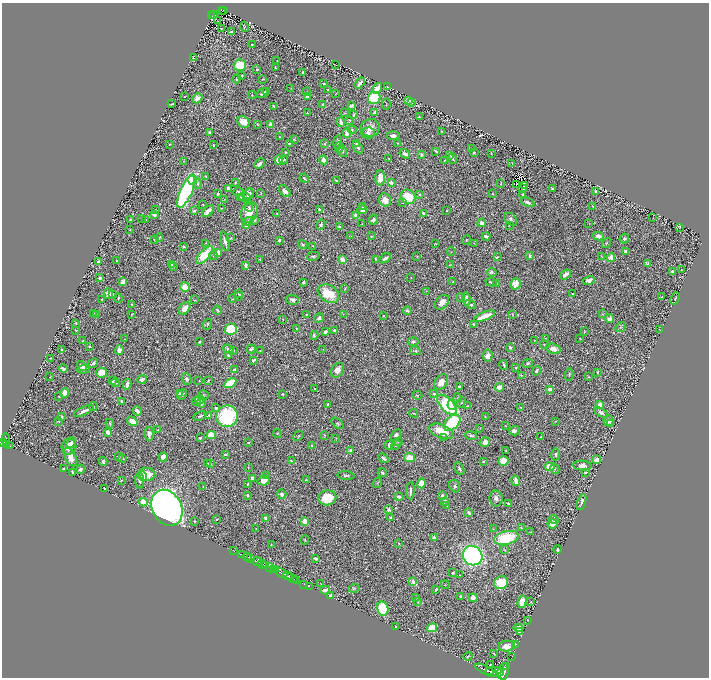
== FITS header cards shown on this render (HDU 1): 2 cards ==
NAXIS1  =                 1414
NAXIS2  =                 1351

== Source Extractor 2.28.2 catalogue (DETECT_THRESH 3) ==
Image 1414 x 1351 px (HDU 1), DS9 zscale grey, zoomed out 1/2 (1 PNG px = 2 x 2 image px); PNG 711 x 680 px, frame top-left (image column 2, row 1350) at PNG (2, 3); each listed source drawn as its Kron ellipse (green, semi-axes under 4 px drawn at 4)
Background 0.879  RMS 0.016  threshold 0.0484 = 3 sigma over >= 5 px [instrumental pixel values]
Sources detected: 721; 69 cannot appear on this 1/2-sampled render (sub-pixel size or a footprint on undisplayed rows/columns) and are neither listed nor drawn; of the other 652, the 500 brightest by FLUX_AUTO listed and drawn (152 fainter detections omitted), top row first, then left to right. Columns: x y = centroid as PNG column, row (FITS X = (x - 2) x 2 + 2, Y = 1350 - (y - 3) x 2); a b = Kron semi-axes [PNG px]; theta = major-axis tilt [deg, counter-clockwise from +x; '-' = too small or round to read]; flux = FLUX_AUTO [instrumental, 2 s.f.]
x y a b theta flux
222 10 3 3 - 71
224 10 2 1 - 34
214 14 4 2 - 180
212 16 2 1 - 32
218 21 2 1 - 2.7
244 27 5 3 - 4.5
221 29 2 2 - 1.6
231 32 3 3 - 8.9
252 44 4 2 - 3
193 58 3 2 - 3
277 61 2 1 - 2
335 64 4 1 - 1.7
240 65 6 6 - 85
275 67 2 2 - 2.5
257 70 3 3 - 5.2
303 72 2 2 - 22
242 76 3 2 - 1.9
237 79 5 2 - 3.8
262 79 4 2 - 2.5
324 83 2 2 - 4
360 83 6 2 52 18
387 87 3 2 - 3.5
377 88 6 3 59 32
291 89 3 3 - 2
328 90 2 2 - 2.5
266 91 3 2 - 2
307 92 3 3 - 3.5
262 93 6 2 31 8.6
336 94 2 1 - 1.8
252 95 4 3 - 3.2
184 97 2 1 - 1.5
307 97 2 2 - 20
197 98 5 4 - 19
374 98 6 6 - 240
408 101 4 3 - 13
412 103 3 2 - 4.4
172 104 3 2 - 4
323 104 3 2 - 3.9
386 104 6 2 81 1.6
273 106 4 3 - 3.6
351 106 4 3 - 8
374 112 3 3 - 9.3
307 113 4 3 - 2.8
345 113 3 2 - 1.9
354 115 3 2 - 3.6
419 117 3 2 - 2.4
350 121 4 3 - 2.9
243 122 6 5 - 50
341 122 4 3 - 9.8
257 124 3 2 - 2
271 125 3 3 - 31
370 128 10 9 - 30
352 130 4 3 - 3.4
441 131 2 2 - 2.1
209 133 4 3 - 8.3
347 133 5 4 - 21
368 133 7 5 1 11
280 136 3 2 - 1.6
393 136 6 4 -3 12
294 139 4 3 - 3.1
338 142 7 4 84 9.3
289 143 3 2 - 3
398 143 2 2 - 1.6
325 144 4 3 - 4
357 144 4 3 - 8.7
169 145 3 2 - 2
213 145 2 2 - 4.3
339 147 5 3 - 5.6
358 147 7 3 -55 9
472 149 2 2 - 6.1
342 151 6 3 -64 8.7
436 151 4 2 - 3.8
474 152 2 2 - 2.2
285 153 3 2 - 4.6
491 153 2 2 - 2.3
405 154 6 3 -31 17
421 155 4 4 - 6.2
450 155 4 2 - 2.5
389 158 2 2 - 2.3
453 158 5 4 - 5.6
278 160 5 4 - 29
284 160 4 3 - 4
324 160 4 3 - 21
184 161 3 2 - 1.5
444 161 3 1 - 2.1
512 163 3 2 - 2.7
259 164 6 3 44 14
206 176 2 2 - 2.5
304 178 5 3 - 3.9
380 178 7 4 89 35
192 180 5 5 - 85
336 181 4 3 - 5.2
235 183 2 2 - 3.3
391 183 3 3 - 14
501 183 4 2 - 2.2
198 184 5 4 - 6.9
516 185 2 1 - 2.6
525 186 2 2 - 4.1
228 188 4 3 - 8.3
523 188 4 2 - 5.1
552 189 3 2 - 2.5
285 191 7 4 -44 17
596 191 2 2 - 12
186 192 17 6 66 430
238 192 5 4 - 6.9
261 193 3 2 - 1.9
218 194 4 4 - 5.5
249 194 6 4 69 20
420 194 3 3 - 4.3
493 194 3 2 - 2.1
523 195 4 3 - 2.9
240 197 3 2 - 3.6
245 197 6 3 -14 7
408 197 8 6 -41 89
224 200 4 2 - 1.6
385 200 6 6 - 30
248 201 3 3 - 1.9
528 202 7 3 -24 12
403 203 4 3 - 2.9
203 204 2 2 - 1.7
363 206 3 2 - 2.1
592 206 3 3 - 2.6
249 207 4 3 - 5
221 208 3 2 - 2.1
319 209 3 3 - 3.9
156 210 2 2 - 2
362 210 5 4 - 9.4
194 211 3 3 - 3
208 211 7 4 47 22
447 211 2 1 - 2.2
249 213 10 8 65 49
423 213 3 3 - 8.1
277 214 3 2 - 3.4
154 215 4 3 - 10
356 215 3 3 - 23
141 218 3 2 - 1.5
653 218 3 1 - 1.6
145 219 3 2 - 1.8
511 219 7 5 -43 8.9
131 220 3 3 - 5.7
255 220 3 3 - 3.8
373 220 5 4 - 9.2
248 221 4 3 - 8.1
482 223 4 4 - 12
321 224 5 3 - 7.8
362 224 3 2 - 1.6
589 224 4 2 - 1.9
510 225 3 2 - 3
247 226 3 3 - 19
339 226 2 2 - 20
680 227 4 2 - 1.8
130 230 2 2 - 1.8
351 236 3 3 - 1.9
372 236 3 2 - 2.3
486 236 4 3 - 10
598 236 5 3 - 15
159 238 4 3 - 4.5
231 238 3 2 - 2.6
624 239 5 4 - 7.8
155 240 3 3 - 3.2
279 240 3 2 - 5.2
466 240 5 3 - 2.8
225 241 10 2 -76 9.9
206 243 3 2 - 1.6
474 243 3 2 - 1.6
607 243 5 2 - 2.6
303 244 5 3 - 4.8
436 244 3 1 - 1.8
313 246 2 2 - 2.3
184 247 4 3 - 4.1
451 252 4 2 - 1.7
626 252 3 3 - 15
218 253 3 3 - 34
204 255 11 5 47 100
213 255 4 3 - 3.7
313 256 6 3 13 4.4
417 256 4 2 - 1.5
530 256 4 2 - 5.6
601 256 4 2 - 1.9
497 257 4 2 - 2.5
611 257 4 3 - 32
385 258 6 3 35 12
260 259 4 3 - 2.5
376 259 3 2 - 2.8
343 260 4 3 - 32
116 261 3 2 - 3.4
99 262 3 3 - 29
647 264 4 3 - 2.2
172 265 3 3 - 4.5
246 265 3 2 - 11
450 265 2 1 - 1.7
173 267 4 3 - 2.6
682 270 4 3 - 1.7
672 271 4 3 - 11
492 272 5 4 - 7.5
565 275 6 3 38 18
100 278 2 2 - 14
411 278 2 2 - 1.6
589 280 6 3 20 14
123 282 4 3 - 50
303 282 3 2 - 5.4
452 282 4 2 - 2.6
491 282 5 4 - 5.2
496 284 4 2 - 4.8
515 284 6 5 - 33
185 287 5 4 - 43
345 288 3 2 - 2.2
426 291 4 2 - 2.1
108 294 5 4 - 20
112 294 3 2 - 5.7
239 294 4 3 - 4
328 294 11 8 -33 100
572 294 3 2 - 2.3
239 296 4 3 - 2.3
460 297 3 2 - 1.8
662 297 3 3 - 2.8
118 298 4 2 - 4.2
675 298 6 2 68 3.4
102 299 2 2 - 2.1
232 299 3 2 - 2.7
466 299 6 2 -83 13
194 300 4 2 - 1.8
292 300 7 5 -6 12
442 302 8 6 48 21
471 304 6 3 -28 7.1
132 305 3 2 - 4.3
185 308 7 4 51 26
217 310 5 2 - 5.6
407 311 4 3 - 4.8
93 313 2 2 - 1.6
132 314 2 1 - 1.8
306 314 2 2 - 2.7
343 314 3 2 - 1.7
602 314 4 2 - 1.7
96 315 3 2 - 2.6
513 315 3 1 - 1.9
384 316 2 2 - 4.5
484 316 11 3 21 58
319 318 5 4 - 9.4
283 319 2 1 - 1.5
610 319 4 4 - 20
76 323 3 3 - 3.7
207 324 5 3 - 3.8
473 324 4 3 - 4.4
620 327 5 2 - 3.2
231 329 6 6 - 180
296 329 3 2 - 2.3
660 329 2 2 - 2.1
76 330 2 2 - 3.5
335 330 3 3 - 4.3
325 332 3 3 - 15
584 332 4 2 - 2.7
314 335 4 3 - 5.4
545 338 3 2 - 1.7
580 338 3 2 - 2.2
125 339 3 2 - 1.8
534 340 3 2 - 1.8
83 341 4 2 - 1.8
200 342 3 2 - 4.6
413 342 5 4 - 7.3
544 345 4 3 - 4.1
89 346 2 2 - 3.5
510 347 2 2 - 10
228 349 6 4 -20 11
251 349 5 3 - 8
323 349 3 2 - 1.6
553 349 7 5 -16 30
61 350 2 2 - 3.9
119 350 5 3 - 23
233 350 3 3 - 8.2
260 351 3 2 - 2.3
415 351 5 3 - 4.8
228 356 3 2 - 3.5
488 356 6 4 83 23
51 358 2 2 - 3
254 360 4 2 - 6.2
93 363 5 3 - 14
528 363 5 4 - 8.4
504 365 5 2 - 5.5
82 366 5 3 - 29
516 367 3 3 - 3.3
63 369 4 3 - 7.4
83 369 6 3 7 5.9
234 370 4 3 - 7.4
337 370 8 6 56 24
537 371 5 3 - 9.6
597 372 2 2 - 4.7
101 373 6 5 - 44
569 374 6 2 80 2.8
521 375 2 2 - 3.3
50 377 2 2 - 2.1
589 377 3 3 - 3.3
142 379 5 3 - 16
187 379 6 4 -72 7
113 381 4 3 - 7.6
199 381 2 1 - 1.9
208 381 3 2 - 4.9
441 382 8 6 54 34
115 383 4 3 - 4.3
230 383 7 4 30 100
127 384 5 3 - 20
459 387 3 2 - 5.9
499 387 4 3 - 24
315 389 2 2 - 2.1
550 389 4 3 - 17
65 393 5 4 - 24
179 393 4 3 - 6.1
283 394 4 2 - 2.6
434 394 3 3 - 3.9
182 395 6 4 48 6.2
203 395 5 4 - 3.9
417 395 5 3 - 3.6
59 396 3 2 - 2.2
458 398 5 3 - 4
199 400 4 4 - 12
121 401 4 3 - 4.2
197 401 5 3 - 8.4
201 402 5 4 - 16
461 402 5 4 - 4.9
328 404 3 2 - 4.9
447 405 12 6 -47 290
452 405 5 4 - 29
600 405 3 3 - 42
93 406 4 3 - 2.7
467 406 4 3 - 4
520 407 3 2 - 2.9
216 408 3 3 - 6
84 411 10 3 23 14
137 411 5 2 - 19
414 413 4 2 - 3.8
601 413 7 4 -27 7.6
209 415 4 3 - 6.3
200 416 7 3 26 5.7
227 416 11 10 - 290
62 417 3 2 - 4.8
485 417 3 2 - 1.7
58 421 3 3 - 3.4
132 421 6 3 -33 34
555 421 3 2 - 1.8
608 421 5 5 - 22
110 423 5 3 - 3.8
338 423 7 4 -41 6.2
452 423 10 6 44 220
611 424 4 3 - 5.3
506 426 3 2 - 1.7
480 428 3 2 - 1.6
158 430 2 2 - 2.7
441 431 13 6 -21 70
514 431 5 5 - 15
108 432 3 3 - 22
277 433 4 3 - 2.9
149 434 7 4 90 16
211 435 4 3 - 70
324 435 3 3 - 3
396 435 6 4 58 11
298 436 5 3 - 3.2
471 436 6 3 -8 5.5
444 437 2 2 - 7.4
541 437 2 2 - 1.7
200 438 3 2 - 4.4
336 438 3 3 - 2.2
6 440 6 4 -82 690
3 442 3 2 - 340
398 442 4 3 - 3.6
485 442 5 4 - 16
71 443 6 4 45 14
249 443 3 2 - 3.3
7 444 3 2 - 220
311 445 3 2 - 2
389 445 4 2 - 17
396 445 5 3 - 4.7
9 446 4 2 - 210
69 447 8 7 - 28
351 450 3 3 - 5.5
506 451 2 2 - 1.9
555 454 6 3 87 7.2
225 455 3 3 - 5.6
118 456 2 2 - 5.6
71 457 10 5 -64 34
163 457 4 4 - 24
123 458 4 3 - 4.2
383 458 5 2 - 8.5
410 458 6 4 -9 40
597 460 4 4 - 27
103 461 4 3 - 10
291 461 4 3 - 2.4
483 461 2 2 - 3
504 461 5 5 - 52
207 463 3 2 - 3.2
210 464 3 3 - 5.6
582 466 9 5 -4 16
248 467 3 2 - 1.6
550 467 5 4 - 47
64 469 3 3 - 12
80 469 4 4 - 7.5
459 469 7 3 -65 8.8
555 469 5 3 - 5.5
72 472 3 2 - 5.8
585 472 3 2 - 7.9
382 473 4 3 - 5.3
147 474 8 6 -7 55
266 475 3 3 - 4.3
346 475 8 3 -4 6.2
143 476 5 3 - 35
252 478 3 2 - 5.2
121 480 2 2 - 2.3
264 480 6 5 - 31
306 480 4 3 - 3.4
140 481 8 4 -88 9.7
516 481 5 3 - 19
377 483 5 2 - 2.8
421 483 5 3 - 55
247 484 3 2 - 3.9
455 486 6 5 - 7.7
203 487 3 2 - 1.8
104 489 3 2 - 7.4
410 491 8 3 88 11
282 494 5 4 - 10
247 495 4 3 - 7.5
442 495 3 2 - 7.7
399 497 5 3 - 9.5
327 498 9 7 13 100
496 498 8 6 -83 15
445 501 4 3 - 11
143 502 4 4 - 71
582 502 8 3 71 7.9
509 504 3 2 - 6.2
447 506 4 2 - 2.6
167 508 19 14 -61 2200
389 510 3 3 - 11
469 513 3 2 - 9.3
391 517 4 3 - 4.7
266 518 4 2 - 21
216 519 3 2 - 2.2
554 520 5 3 - 15
195 521 2 2 - 5.7
305 521 3 3 - 36
552 524 5 4 - 21
521 528 4 2 - 1.9
256 529 3 2 - 2.2
493 529 2 1 - 1.5
531 532 3 2 - 1.5
434 537 2 2 - 34
506 538 12 6 13 150
305 540 4 2 - 3.5
398 543 3 1 - 1.8
271 545 3 3 - 1.8
557 549 4 3 - 6.3
505 550 4 2 - 1.9
234 551 2 1 - 61
242 554 3 2 - 210
473 556 10 9 - 750
247 557 5 2 - 590
315 558 3 2 - 7.6
251 559 3 2 - 360
257 561 5 2 - 3000
262 564 5 1 - 400
266 566 3 2 - 270
270 568 5 3 - 500
274 569 2 2 - 90
276 570 3 2 - 220
282 573 6 2 -28 970
453 573 3 2 - 5
460 575 2 1 - 1.7
287 576 5 2 - 900
292 578 6 1 -26 130
297 580 2 1 - 29
413 581 4 2 - 39
501 583 7 6 - 110
304 584 2 1 - 22
321 584 3 1 - 1.7
445 585 4 3 - 2.9
309 586 2 1 - 24
354 588 6 4 15 4
436 589 3 2 - 6.6
325 590 5 2 - 23
331 596 3 3 - 14
461 596 3 3 - 5.3
416 597 3 3 - 3.3
473 598 4 4 - 35
418 602 3 3 - 2.2
522 602 6 4 74 34
531 602 2 2 - 1.8
383 609 7 5 -76 160
528 620 2 1 - 1.5
395 627 2 2 - 2.7
432 628 5 3 - 93
518 628 5 4 - 20
519 632 3 2 - 7
515 645 4 2 - 2.3
507 646 8 5 6 35
494 653 3 2 - 2.5
468 656 5 2 - 3.2
512 656 2 1 - 13
490 665 2 1 - 1.8
506 667 4 2 - 510
485 669 10 2 -23 1400
499 671 3 2 - 440
494 672 9 5 -3 2200
503 672 8 5 81 1800
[152 fainter detections neither listed nor drawn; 69 sub-pixel or undisplayed-footprint detections neither listed nor drawn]